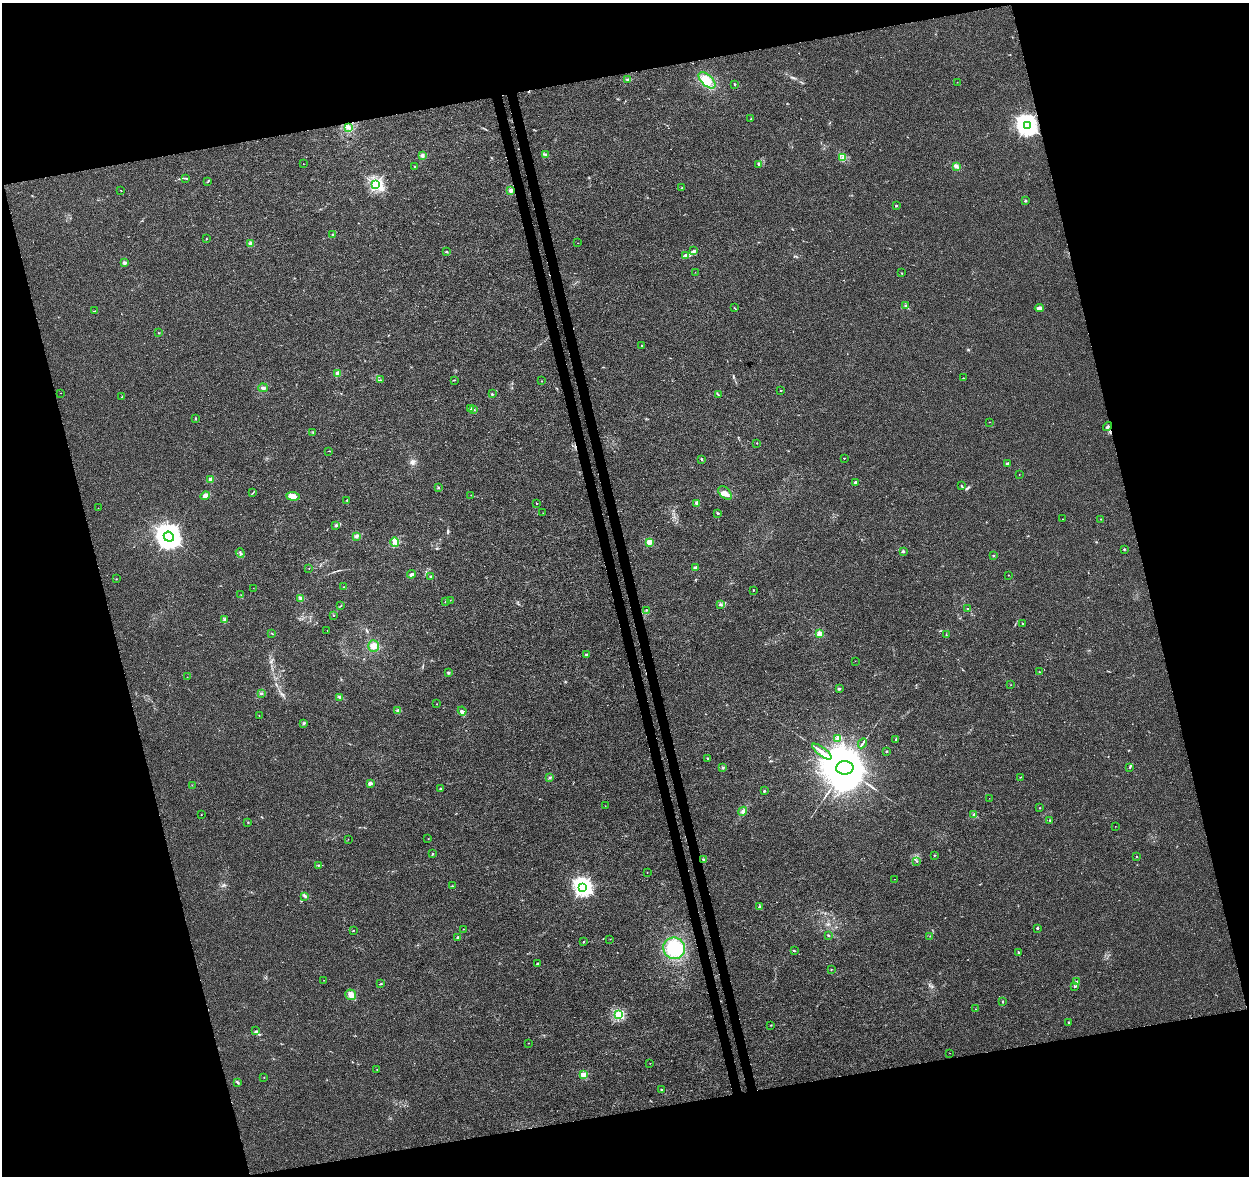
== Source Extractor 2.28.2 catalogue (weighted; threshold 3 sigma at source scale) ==
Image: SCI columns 58-5044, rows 98-4793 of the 5100 x 4843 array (HDU 1 of 3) = the unmasked area's bounding box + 8 px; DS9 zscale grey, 4 x 4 block average (1 PNG px = mean of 4 x 4 image px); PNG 1251 x 1178 px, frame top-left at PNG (2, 3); each listed source drawn as its Kron ellipse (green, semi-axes under 4 px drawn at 4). Shown black and unused: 30% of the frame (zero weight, under 3 of 4 exposures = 5% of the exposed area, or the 3 px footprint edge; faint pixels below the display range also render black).
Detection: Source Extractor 2.28.2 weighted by HDU 2 'WHT'. Background 0.0053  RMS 0.0027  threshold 0.012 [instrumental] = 3 sigma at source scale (4.5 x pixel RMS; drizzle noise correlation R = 1.50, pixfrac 1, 0.0396/0.0396 arcsec/px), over >= 5 px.
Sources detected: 205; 1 cosmic-ray / hot-pixel residue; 2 long thin detections or spike segments (spike, bleed or trail) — neither listed nor drawn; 1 coinciding with a brighter row at this scale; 5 inside a brighter listed object's ellipse — not listed separately; the other 196 listed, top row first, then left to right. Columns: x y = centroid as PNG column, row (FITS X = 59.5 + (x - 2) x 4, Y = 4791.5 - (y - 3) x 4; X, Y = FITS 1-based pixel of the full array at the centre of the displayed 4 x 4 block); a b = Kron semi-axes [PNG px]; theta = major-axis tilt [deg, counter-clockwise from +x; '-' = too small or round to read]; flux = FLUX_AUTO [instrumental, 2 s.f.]
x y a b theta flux
628 79 2 2 - 1
707 80 10 5 -43 21
957 82 2 2 - 0.38
735 85 2 2 - 1.1
751 119 2 2 - 0.78
1027 125 4 3 - 1100
348 127 3 3 - 4.1
545 154 4 2 - 1.3
422 156 4 3 - 3
843 157 2 2 - 1.4
303 164 2 2 - 0.43
759 164 3 2 - 1.6
415 166 2 2 - 1.1
956 166 4 3 - 3.4
186 178 3 2 - 1.2
208 182 2 2 - 0.93
376 184 2 2 - 300
682 188 2 2 - 0.62
121 190 2 2 - 0.37
511 190 3 3 - 4.4
1025 201 2 2 - 8.1
896 206 2 2 - 4.7
333 235 3 2 - 1.1
206 239 2 2 - 0.87
250 243 3 3 - 2.2
578 243 2 2 - 0.62
694 251 3 2 - 2.5
446 252 3 2 - 1.2
685 255 3 2 - 1.9
125 263 4 3 - 2.8
695 272 2 2 - 0.26
901 273 2 2 - 0.62
906 306 3 2 - 1.6
734 307 2 2 - 0.49
1039 308 4 3 - 6.9
95 311 3 2 - 1.4
159 333 2 2 - 0.86
642 346 2 2 - 5.6
338 374 3 3 - 3.3
963 378 2 2 - 0.73
381 380 2 2 - 0.61
454 380 2 2 - 0.98
542 381 2 2 - 0.52
263 388 5 2 - 3.5
781 390 2 2 - 1.3
60 393 2 2 - 0.35
492 394 3 2 - 1.6
718 395 2 2 - 0.99
122 397 2 2 - 1
470 408 2 2 - 1
474 410 4 2 - 1.2
195 418 3 2 - 0.96
989 422 2 2 - 0.47
1107 426 4 2 - 2.8
313 432 2 2 - 0.84
757 443 2 2 - 1.7
329 451 2 2 - 0.77
844 458 2 2 - 1.4
701 459 2 2 - 1.2
1007 464 2 2 - 11
1019 474 2 2 - 0.32
211 480 2 2 - 29
856 482 2 2 - 14
962 486 2 2 - 0.69
438 488 2 2 - 0.74
253 492 3 2 - 1
725 493 8 5 -42 7.6
471 495 2 2 - 0.29
205 496 4 3 - 10
293 496 7 4 -6 14
347 500 2 2 - 1.7
536 503 2 2 - 0.67
697 503 3 3 - 2.6
98 508 2 2 - 0.68
543 513 2 2 - 0.4
718 514 2 2 - 0.83
1062 519 2 2 - 0.67
1101 519 2 2 - 0.91
336 525 3 2 - 2.1
357 536 4 3 - 3.8
169 537 5 5 - 2200
395 542 4 4 - 9.3
649 542 2 2 - 49
1124 549 2 2 - 1.2
904 551 3 2 - 2.1
240 553 5 2 - 1.8
993 555 2 2 - 0.75
695 567 3 2 - 2.9
309 569 2 2 - 0.42
411 574 4 3 - 3.4
1008 575 2 2 - 0.43
430 577 2 2 - 7.8
116 579 2 2 - 0.7
344 587 2 2 - 0.77
253 588 2 2 - 0.35
753 590 2 2 - 0.73
241 595 2 2 - 0.45
301 598 4 3 - 3
450 600 2 2 - 0.42
445 602 2 2 - 0.54
720 605 4 2 - 1.4
341 606 2 2 - 0.61
968 609 2 2 - 0.81
646 610 2 2 - 0.6
333 615 2 2 - 0.48
225 619 3 2 - 1.6
1023 624 3 2 - 1.4
327 631 2 2 - 0.27
272 633 2 2 - 0.77
819 634 2 2 - 58
946 635 2 2 - 0.93
373 646 6 5 - 7.3
586 655 3 2 - 1.3
855 661 2 2 - 0.28
448 672 3 2 - 1.5
1039 672 2 2 - 0.72
187 677 2 2 - 0.36
1011 685 2 2 - 0.34
839 688 3 2 - 1.7
261 693 2 2 - 1.2
340 697 4 2 - 2.6
437 704 2 2 - 0.84
398 711 3 3 - 2.3
462 711 4 3 - 3.6
259 716 2 2 - 0.29
304 723 3 3 - 2
837 739 2 2 - 1
896 739 4 2 - 1.7
862 743 5 2 - 2.2
887 751 2 2 - 3.8
822 752 12 2 -37 7.4
707 758 2 2 - 2.6
1130 767 2 2 - 0.9
723 768 2 2 - 0.99
845 768 8 6 2 16000
550 777 3 2 - 1.3
1020 777 3 2 - 0.9
370 783 2 2 - 22
192 785 2 2 - 0.37
440 789 3 2 - 0.89
764 791 2 2 - 4.6
989 798 2 2 - 0.22
605 806 2 2 - 0.31
1040 808 2 2 - 0.78
743 811 4 3 - 3.3
201 815 2 2 - 0.68
974 815 3 3 - 2.6
1050 820 2 2 - 0.6
248 822 2 2 - 0.86
1115 826 2 2 - 0.26
348 839 2 2 - 0.29
428 839 2 2 - 0.44
433 854 3 2 - 1
934 855 2 2 - 2.1
1137 856 2 2 - 0.88
704 860 3 2 - 2.8
917 861 2 2 - 0.8
319 865 4 2 - 1.6
647 872 2 2 - 0.33
894 879 2 2 - 0.36
452 886 2 2 - 0.49
583 887 3 3 - 680
305 896 4 2 - 2.1
759 906 3 2 - 1.6
1037 928 2 2 - 6.8
464 929 2 2 - 0.38
353 930 2 2 - 2.3
828 935 2 2 - 0.93
930 936 2 2 - 0.51
458 937 2 2 - 6.3
610 939 2 2 - 0.3
583 942 2 2 - 1.1
674 948 11 10 - 51
794 951 3 2 - 1.1
1018 952 2 2 - 2.4
537 963 2 2 - 5.6
831 970 2 2 - 0.55
324 980 2 2 - 0.27
1077 981 3 2 - 1.3
381 984 3 2 - 1.1
1074 986 2 2 - 0.77
351 995 5 5 - 7.9
1002 1001 3 2 - 1.2
976 1009 2 2 - 0.3
618 1015 2 2 - 160
1069 1023 2 2 - 2.8
771 1025 2 2 - 0.67
256 1031 2 2 - 1.2
528 1043 2 2 - 0.6
950 1053 2 2 - 0.24
650 1063 2 2 - 0.37
377 1069 2 2 - 0.43
583 1075 2 2 - 53
264 1077 2 2 - 0.57
238 1082 4 2 - 1.7
661 1089 2 2 - 3.3
Overlapping masked pixels (flux is a lower limit): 1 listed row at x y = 1107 426
Diffuse or blended objects may show on this block-average render without a row.